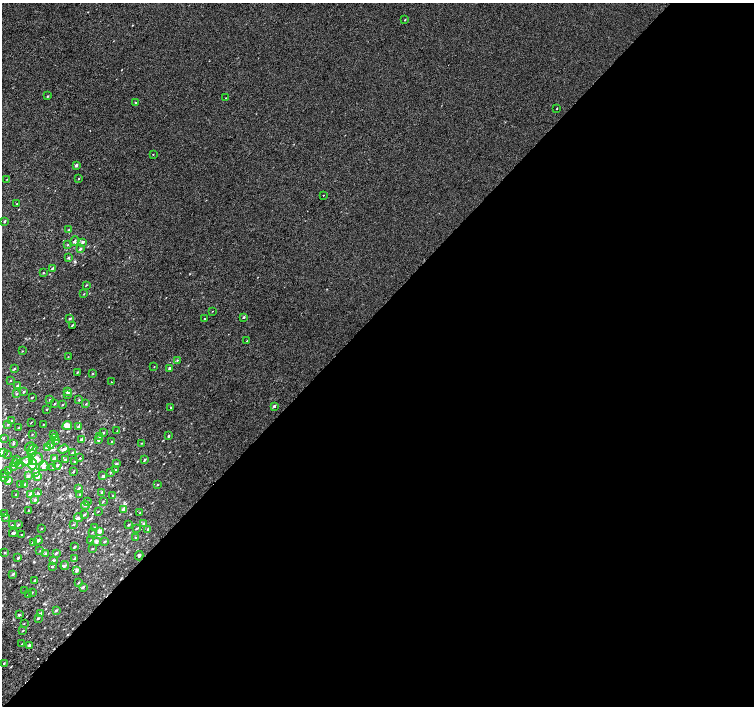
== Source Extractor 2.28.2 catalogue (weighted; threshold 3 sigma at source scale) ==
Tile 12 of 4 x 4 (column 4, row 3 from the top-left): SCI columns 4544-6046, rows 1674-3080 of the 6074 x 6092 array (HDU 1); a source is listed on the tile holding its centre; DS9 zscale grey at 2 x 2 block average (1 PNG px = mean of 2 x 2 image px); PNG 756 x 708 px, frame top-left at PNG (2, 3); each listed source drawn as its Kron ellipse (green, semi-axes under 4 px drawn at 4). Shown black and unused: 56% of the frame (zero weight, under 2 of 3 exposures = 2% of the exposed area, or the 3 px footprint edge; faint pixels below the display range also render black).
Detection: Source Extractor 2.28.2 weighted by HDU 2 'WHT'; one run over the whole footprint, this tile lists its part. Background 0.00266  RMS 0.007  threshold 0.0315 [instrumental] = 3 sigma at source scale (4.5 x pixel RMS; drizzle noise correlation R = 1.50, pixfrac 1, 0.0396/0.0396 arcsec/px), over >= 5 px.
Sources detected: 188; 3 cosmic-ray / hot-pixel residue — neither listed nor drawn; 6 inside a brighter listed object's ellipse — not listed separately; the other 179 listed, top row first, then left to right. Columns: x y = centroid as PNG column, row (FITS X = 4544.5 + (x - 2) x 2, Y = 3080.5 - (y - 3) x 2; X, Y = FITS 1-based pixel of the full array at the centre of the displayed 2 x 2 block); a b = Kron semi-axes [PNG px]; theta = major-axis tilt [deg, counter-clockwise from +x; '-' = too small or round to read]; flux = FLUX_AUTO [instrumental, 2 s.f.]
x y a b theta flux
405 20 2 2 - 0.97
48 96 3 3 - 1.1
226 98 2 2 - 1.1
136 102 3 2 - 0.96
557 108 2 2 - 2.4
153 154 3 2 - 0.59
76 165 3 2 - 4.1
7 179 2 2 - 0.66
79 179 2 2 - 0.8
323 195 2 2 - 1.3
17 204 2 2 - 1.3
5 221 2 2 - 2.3
69 230 3 2 - 1.6
74 241 5 3 - 2.9
83 242 3 3 - 3.5
67 245 3 2 - 1.2
80 249 4 3 - 2.3
68 258 3 3 - 1.9
52 269 4 2 - 1.7
43 273 3 2 - 0.89
86 285 3 2 - 1
84 294 2 2 - 0.75
212 311 2 2 - 1.8
244 317 2 2 - 1.9
70 319 3 2 - 1.8
204 319 2 2 - 9.7
72 325 3 2 - 1.5
247 341 2 2 - 0.58
22 351 3 2 - 0.67
68 357 3 2 - 0.63
177 360 3 3 - 1.1
154 367 2 2 - 0.51
170 368 3 2 - 3.6
14 369 3 2 - 1.2
77 372 3 2 - 1.3
93 373 3 2 - 0.84
10 381 2 2 - 0.79
111 382 2 2 - 2
17 385 3 2 - 1.5
67 391 2 2 - 6.8
24 392 2 2 - 1.4
17 394 3 2 - 1
68 394 3 3 - 1.7
32 397 2 2 - 1.1
50 400 2 2 - 1.1
79 400 2 2 - 1
55 404 3 2 - 1.1
63 404 2 2 - 0.99
86 404 2 2 - 0.86
274 406 3 3 - 2.5
171 407 2 2 - 1.3
47 409 2 2 - 1.1
12 421 3 2 - 2.5
31 422 3 2 - 0.63
8 424 3 3 - 1.5
44 424 2 2 - 0.57
67 426 5 4 - 9.6
78 426 3 2 - 2.5
19 427 3 2 - 0.81
117 431 3 2 - 0.97
103 433 3 2 - 1.7
32 434 3 2 - 0.69
54 435 3 3 - 1.6
169 436 3 3 - 1.3
56 437 3 3 - 3
100 437 4 3 - 2.4
3 438 3 2 - 1.3
82 439 3 2 - 5.4
56 440 3 3 - 2
98 440 3 2 - 3.2
112 442 3 2 - 1.6
142 443 2 2 - 0.72
13 444 3 2 - 1.2
51 444 4 3 - 2.3
30 447 5 2 - 1.3
48 448 3 2 - 10
32 449 6 3 49 3.5
64 449 5 3 - 4.3
2 452 2 2 - 9.8
72 453 4 3 - 3.4
7 454 2 2 - 1
31 454 4 3 - 5.6
54 458 2 2 - 5.8
80 458 2 2 - 0.65
36 459 7 6 - 9.7
16 460 3 3 - 1.4
65 460 3 3 - 2.4
144 460 3 2 - 1.9
27 461 6 4 15 4.6
75 461 3 2 - 1.9
15 463 3 2 - 7.1
20 464 3 2 - 2.9
116 464 3 3 - 2.5
33 465 5 4 - 17
57 465 4 3 - 2.9
13 466 3 2 - 3.3
44 466 5 3 - 4.2
53 468 3 3 - 1.2
115 470 3 2 - 1.5
9 471 3 3 - 2
74 471 2 2 - 1
36 472 4 3 - 4.3
110 472 3 2 - 1.6
5 473 3 2 - 1.9
28 476 3 2 - 4.4
38 476 3 2 - 7.2
103 476 3 3 - 3.2
3 478 3 2 - 4
8 481 2 2 - 9.2
21 484 4 3 - 2.2
25 484 3 3 - 1.6
158 485 2 2 - 0.93
79 488 3 2 - 2.8
102 492 3 2 - 1.4
38 493 3 2 - 1.3
16 494 3 2 - 0.96
80 494 3 2 - 1.2
31 495 3 2 - 13
113 496 2 2 - 0.82
35 500 4 3 - 2.4
87 501 3 2 - 1.7
103 501 3 2 - 1.1
85 505 4 4 - 2.6
123 509 3 2 - 9.3
29 510 2 2 - 0.66
98 511 2 2 - 0.64
140 513 3 2 - 0.92
5 514 3 2 - 1.6
84 515 4 2 - 2
6 517 4 3 - 1.5
78 518 5 3 - 2.3
73 524 3 2 - 1.2
144 524 4 3 - 3.2
12 525 2 2 - 1
18 525 3 2 - 1.5
129 525 2 2 - 1.6
94 527 2 2 - 0.67
42 529 3 2 - 0.76
136 529 3 2 - 0.99
148 529 4 3 - 2
100 531 3 2 - 7.4
92 532 3 2 - 0.88
13 533 4 2 - 2.2
21 535 2 2 - 0.99
135 538 3 2 - 1.5
38 540 4 2 - 3.4
90 541 3 2 - 1.1
105 541 3 2 - 2
96 542 2 2 - 7.2
34 543 3 2 - 7.5
75 547 4 2 - 1.5
92 549 3 2 - 1.3
40 551 2 2 - 0.57
5 553 3 2 - 1.1
56 553 3 3 - 2.3
45 554 3 3 - 2.2
139 556 5 3 - 2.1
18 558 3 2 - 2.3
74 558 3 2 - 1.9
53 561 2 2 - 6.5
65 565 4 3 - 2.3
52 566 3 2 - 1.5
76 571 4 3 - 2.8
13 574 3 2 - 2.1
35 580 2 2 - 1.9
78 583 3 2 - 0.92
83 587 3 2 - 1.8
25 591 3 2 - 0.74
32 592 3 2 - 0.92
28 595 3 2 - 0.81
56 610 4 2 - 2.2
40 613 3 2 - 2.8
19 615 2 2 - 2.9
38 618 3 2 - 1.7
24 623 2 2 - 0.83
23 631 2 2 - 0.87
22 644 2 2 - 0.9
29 645 2 2 - 4.5
4 663 3 2 - 1.3
Isophote crosses this tile's border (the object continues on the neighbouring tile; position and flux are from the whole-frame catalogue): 1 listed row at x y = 2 452
Diffuse or blended objects may show on this block-average render without a row.